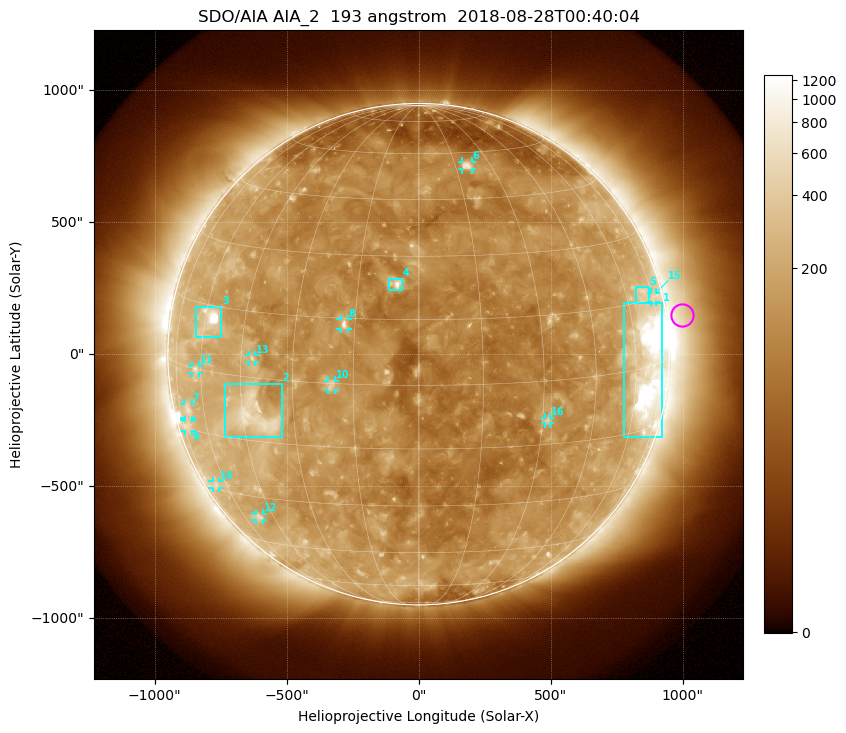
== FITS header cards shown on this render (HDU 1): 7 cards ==
TELESCOP= 'SDO/AIA'
INSTRUME= 'AIA_2'
WAVELNTH=                  193
WAVEUNIT= 'angstrom'
DATE-OBS= '2018-08-28T00:40:04.84'
CTYPE1  = 'HPLN-TAN'
CTYPE2  = 'HPLT-TAN'

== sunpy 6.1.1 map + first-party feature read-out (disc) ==
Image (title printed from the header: SDO/AIA AIA_2  193 angstrom  2018-08-28T00:40:04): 1024 x 1024 px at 2.4 arcsec/px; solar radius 950 arcsec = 396 px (full disc in frame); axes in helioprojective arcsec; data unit not stated in the header (colour bar unlabelled)
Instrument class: DISC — disc imager (sunpy class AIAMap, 193 A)
Bright regions (active regions / flare kernels): reference = the median radial profile (limb darkening/brightening removed); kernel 9 px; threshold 5 sigma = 204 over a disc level ~115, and >= 1.15x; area >= 12 px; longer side >= 9 px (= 22 arcsec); searched inside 0.97 R_sun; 16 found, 16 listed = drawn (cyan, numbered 1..; 11 of them under ~33 arcsec drawn as corner ticks so the feature stays visible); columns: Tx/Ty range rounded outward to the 5 arcsec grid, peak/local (2 s.f.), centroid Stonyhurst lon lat
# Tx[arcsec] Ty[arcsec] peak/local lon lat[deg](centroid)
1 775..925 -315..195 14 +65 +0
2 -735..-515 -315..-110 5.7 -41 -9
3 -845..-745 65..180 14 -58 +12
4 -110..-60 245..285 8.4 -5 +23
5 825..870 195..255 2.7 +69 +17
6 165..205 700..730 5.3 +20 +55
7 -890..-860 -240..-185 2.9 -69 -10
8 -295..-265 95..135 6.6 -18 +14
9 -885..-860 -290..-250 2.6 -71 -14
10 -345..-315 -135..-100 3.9 -20 +0
11 -860..-830 -75..-40 2.9 -62 +0
12 -620..-590 -630..-605 2.8 -52 -36
13 -640..-620 -30..-5 3.5 -41 +4
14 -780..-755 -510..-480 2.3 -67 -29
15 880..900 200..235 2.3 +76 +15
16 480..500 -265..-240 3.7 +31 -9
Off-limb structures (1.02-1.3 R_sun): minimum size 162 px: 5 found; the strongest spans PA ~255..305 deg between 1.02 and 1.3 R_sun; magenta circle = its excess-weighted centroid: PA ~280 deg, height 1.06 R_sun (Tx ~995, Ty ~150 arcsec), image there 1.7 x the reference